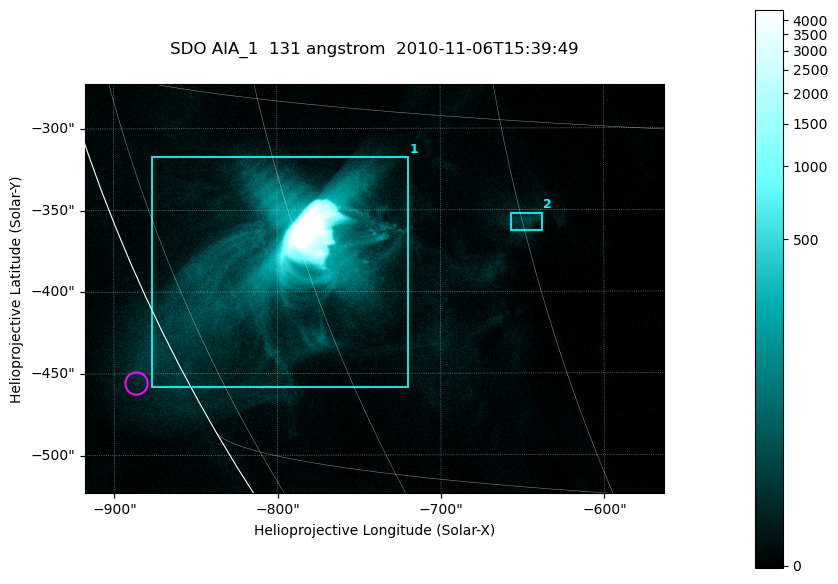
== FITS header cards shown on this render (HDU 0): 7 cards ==
TELESCOP= 'SDO     '           /
INSTRUME= 'AIA_1   '           /
WAVELNTH=                  131 /
WAVEUNIT= 'angstrom'           /
DATE-OBS= '2010-11-06T15:39:49.33' /
CTYPE1  = 'HPLN-TAN'           /
CTYPE2  = 'HPLT-TAN'           /

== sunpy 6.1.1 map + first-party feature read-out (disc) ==
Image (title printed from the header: SDO AIA_1  131 angstrom  2010-11-06T15:39:49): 590 x 417 px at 0.601 arcsec/px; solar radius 968 arcsec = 1612 px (partial field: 2.7% of the solar disc is inside the frame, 89% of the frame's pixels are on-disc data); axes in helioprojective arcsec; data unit not stated in the header (colour bar unlabelled)
Pointing: header CRPIX1/2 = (2045.07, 2040.72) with CRVAL1/2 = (0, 0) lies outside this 590 x 417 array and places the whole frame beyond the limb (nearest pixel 1.35 R_sun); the SolarSoft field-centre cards XCEN/YCEN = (-740.3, -398.3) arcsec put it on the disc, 766 arcsec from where CRPIX/CRVAL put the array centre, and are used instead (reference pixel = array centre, CRVAL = XCEN/YCEN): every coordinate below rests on XCEN/YCEN
Orientation: roll -0.139 deg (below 1 deg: not rotated)
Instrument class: DISC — disc imager (sunpy class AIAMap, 131 A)
Bright regions (active regions / flare kernels): reference = the on-disc median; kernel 5 px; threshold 5 sigma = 27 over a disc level ~5.04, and >= 1.15x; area >= 246 px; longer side >= 5 px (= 3 arcsec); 2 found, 2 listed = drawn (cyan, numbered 1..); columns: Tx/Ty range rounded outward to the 2 arcsec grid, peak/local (2 s.f.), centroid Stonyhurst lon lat
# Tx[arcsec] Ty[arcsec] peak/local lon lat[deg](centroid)
1 -878..-718 -460..-316 2921 -62 -21
2 -658..-638 -362..-352 9.7 -45 -19
Off-limb structures (1.02-1.3 R_sun): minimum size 123 px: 1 found; the strongest spans PA ~115..120 deg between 1.02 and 1.06 R_sun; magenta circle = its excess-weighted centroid (no pixel of it reaches 25% of the colour bar: the marked point is dim): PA ~115 deg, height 1.03 R_sun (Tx ~-886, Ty ~-456 arcsec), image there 3.2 x the reference